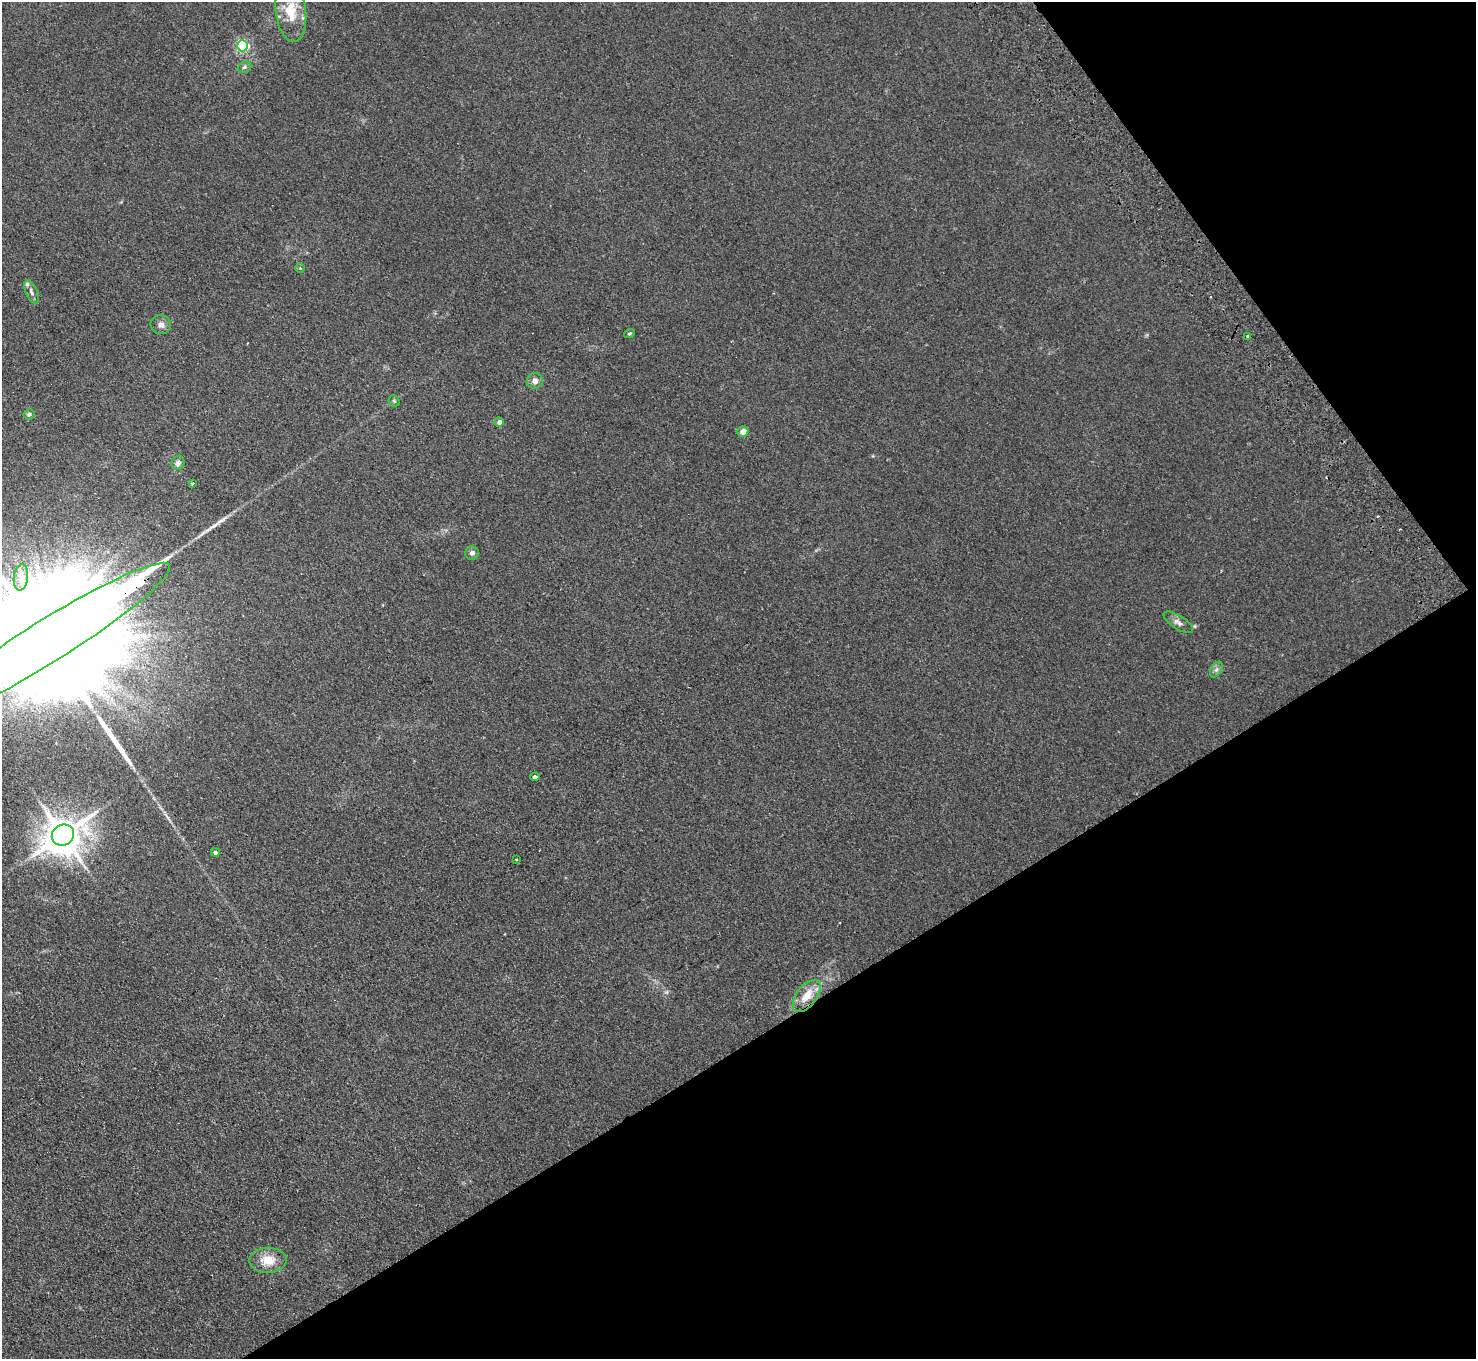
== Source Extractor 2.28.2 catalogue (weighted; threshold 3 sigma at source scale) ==
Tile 12 of 4 x 4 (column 4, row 3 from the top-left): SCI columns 4471-5944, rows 1693-3049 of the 5994 x 5961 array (HDU 1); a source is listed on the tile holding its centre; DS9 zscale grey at full resolution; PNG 1478 x 1361 px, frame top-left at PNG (2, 2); each listed source drawn as its Kron ellipse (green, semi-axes under 4 px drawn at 4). Shown black and unused: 30% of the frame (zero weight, under 2 of 3 exposures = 3% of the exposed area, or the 3 px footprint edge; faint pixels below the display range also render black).
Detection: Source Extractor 2.28.2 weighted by HDU 2 'WHT'; one run over the whole footprint, this tile lists its part. Background 0.123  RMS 0.0096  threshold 0.0431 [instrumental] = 3 sigma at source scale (4.5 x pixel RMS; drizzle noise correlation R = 1.50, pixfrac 1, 0.05/0.05 arcsec/px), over >= 5 px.
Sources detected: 31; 1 inside a brighter object's white glare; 1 cosmic-ray / hot-pixel residue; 1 long thin detection or spike segment (spike, bleed or trail) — neither listed nor drawn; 2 inside a brighter listed object's ellipse — not listed separately; the other 26 listed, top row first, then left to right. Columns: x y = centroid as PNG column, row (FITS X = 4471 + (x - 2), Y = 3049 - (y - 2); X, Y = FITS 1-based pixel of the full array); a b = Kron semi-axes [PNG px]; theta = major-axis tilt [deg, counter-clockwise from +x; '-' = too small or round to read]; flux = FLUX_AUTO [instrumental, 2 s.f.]
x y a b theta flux
291 12 30 15 -83 23
242 46 5 5 - 120
244 67 7 5 21 2
300 268 4 4 - 1
31 292 12 6 -66 3.2
161 325 10 9 - 4.6
630 333 6 4 20 1.2
1248 336 4 3 - 1.6
535 381 8 7 - 5.3
394 401 6 5 - 1.2
29 414 5 5 - 2.1
499 422 4 4 - 4.6
743 432 5 5 - 7.8
178 463 7 6 - 4.4
192 484 3 3 - 1.5
472 553 6 6 - 3.1
21 577 13 7 83 6.6
1178 622 17 6 -33 4.3
47 642 145 21 32 130000
1216 670 9 5 58 2.5
535 777 4 3 - 15
63 835 11 10 - 2300
215 853 4 4 - 2.2
516 859 3 2 - 1.5
807 996 19 10 53 16
268 1260 18 12 1 16
Overlapping masked pixels (flux is a lower limit): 2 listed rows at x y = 47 642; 807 996
Isophote crosses this tile's border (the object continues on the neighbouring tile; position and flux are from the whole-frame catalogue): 1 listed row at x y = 47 642